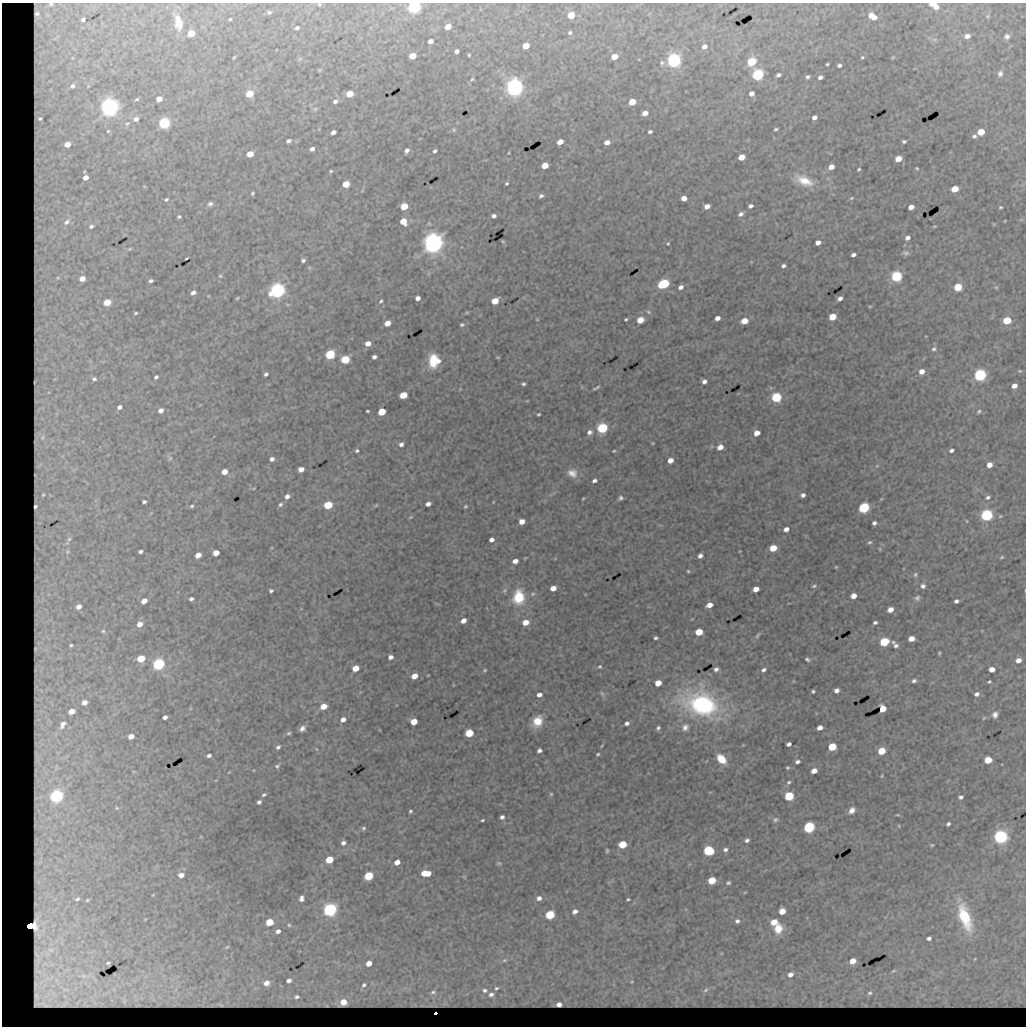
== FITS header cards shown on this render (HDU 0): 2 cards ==
NAXIS1  =                 1024 / length of data axis 1
NAXIS2  =                 1024 / length of data axis 2

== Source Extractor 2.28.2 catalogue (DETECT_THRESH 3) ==
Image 1024 x 1024 px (HDU 0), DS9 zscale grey, 1 PNG px = 1 image px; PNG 1028 x 1028 px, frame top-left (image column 1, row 1024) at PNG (2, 3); no overlay
Background 2590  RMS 7.4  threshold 22.2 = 3 sigma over >= 5 px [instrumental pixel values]
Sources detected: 388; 3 with non-positive FLUX_AUTO (blend fragments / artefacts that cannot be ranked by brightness) are not listed; the other 385 listed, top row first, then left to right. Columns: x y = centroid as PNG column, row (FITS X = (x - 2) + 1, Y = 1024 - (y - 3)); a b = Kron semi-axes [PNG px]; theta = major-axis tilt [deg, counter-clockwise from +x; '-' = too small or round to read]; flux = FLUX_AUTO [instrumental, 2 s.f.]
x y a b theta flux
319 4 4 4 - 5.7e+02
933 4 6 3 -1 1.2e+04
414 7 6 5 - 1.5e+05
936 7 6 5 - 2.9e+03
269 12 5 4 - 9.2e+02
571 15 5 5 - 1.5e+04
872 16 8 5 -33 7.4e+03
987 16 6 5 - 7.8e+02
83 19 9 8 - 2.7e+03
230 19 3 3 - 5.5e+02
178 22 21 10 -77 9.2e+03
448 27 5 4 - 7.2e+03
297 28 4 3 - 1.2e+03
191 33 5 5 - 1.3e+04
570 33 5 4 - 9.5e+02
967 36 6 5 - 3.6e+03
1007 36 6 6 - 1.8e+03
934 40 7 5 -28 1.3e+03
430 41 5 4 - 3.3e+03
526 46 5 4 - 1.1e+04
704 47 6 5 - 2.8e+03
457 51 4 4 - 1.8e+03
469 55 3 3 - 6.0e+02
413 56 5 4 - 1.2e+04
614 56 5 4 - 8.9e+03
234 57 4 2 - 5.0e+02
862 57 4 3 - 5.8e+02
893 57 5 4 - 4.9e+02
300 59 7 4 45 7.0e+02
674 60 6 5 - 2.6e+05
751 62 5 5 - 3.5e+04
662 63 7 7 - 1.4e+03
827 64 3 3 - 6.5e+02
839 65 4 3 - 1.3e+03
319 70 5 4 - 5.9e+02
1000 74 8 6 84 1.8e+03
757 75 5 5 - 1.2e+05
778 75 5 4 - 1.5e+03
807 77 4 4 - 1.2e+03
820 77 4 4 - 1.9e+03
472 79 5 4 - 6.2e+02
88 86 13 7 90 3.9e+03
514 87 6 6 - 4.6e+05
249 94 5 5 - 1.9e+04
349 94 5 5 - 1.3e+04
751 94 5 4 - 3.0e+03
137 99 5 3 - 6.1e+02
159 99 5 4 - 5.5e+03
335 101 6 5 - 1.9e+03
632 102 5 4 - 1.3e+04
109 107 6 6 - 5.1e+05
315 109 7 5 29 9.4e+02
645 113 5 4 - 4.3e+03
814 117 5 4 - 2.7e+03
136 119 6 5 - 1.8e+03
164 123 5 5 - 1.1e+05
127 124 7 4 37 9.2e+02
776 129 4 3 - 8.7e+02
453 130 6 5 - 8.3e+02
108 131 5 5 - 7.6e+02
333 132 5 4 - 2.4e+03
650 132 4 3 - 1.2e+03
981 132 5 4 - 1.6e+04
974 136 6 4 35 1.2e+03
288 141 4 4 - 1.6e+03
904 141 4 3 - 9.5e+02
560 142 5 4 - 6.4e+03
607 142 5 4 - 3.8e+03
312 149 4 4 - 2.4e+03
407 150 5 4 - 1.8e+03
435 151 4 3 - 1.1e+03
509 153 4 2 - 4.2e+02
250 154 5 4 - 9.3e+03
741 157 5 4 - 8.9e+03
898 159 5 4 - 9.0e+03
545 166 5 4 - 1.2e+04
831 167 5 4 - 4.6e+03
917 168 3 2 - 5.1e+02
859 169 4 3 - 7.0e+02
84 171 8 7 - 2.5e+03
331 171 5 4 - 7.0e+02
85 177 7 6 - 5.7e+03
804 181 27 13 -23 1.1e+04
507 183 4 4 - 7.1e+02
346 184 5 5 - 1.4e+04
955 189 5 4 - 1.3e+04
252 193 4 3 - 7.9e+02
541 196 5 4 - 1.3e+03
684 198 5 4 - 5.1e+03
851 198 5 4 - 5.7e+02
166 200 5 4 - 8.4e+02
210 204 8 6 29 1.8e+03
404 206 5 4 - 1.8e+04
707 206 5 4 - 4.4e+03
750 206 5 4 - 1.8e+03
911 207 5 4 - 4.5e+03
1000 207 3 3 - 6.8e+02
741 214 6 4 31 1.9e+03
494 216 4 4 - 1.7e+03
179 217 4 4 - 8.9e+02
403 221 5 5 - 1.1e+04
994 224 5 3 - 4.3e+02
91 226 9 7 23 2.5e+03
934 226 5 3 - 5.1e+02
907 238 5 4 - 2.3e+03
503 241 4 3 - 5.7e+02
818 242 5 4 - 3.8e+03
433 243 7 6 - 5.7e+05
668 244 3 2 - 5.4e+02
906 253 8 6 -21 1.4e+03
853 255 5 3 - 2.0e+03
186 258 4 2 - 5.5e+02
303 260 4 4 - 1.3e+03
783 266 4 4 - 1.4e+03
220 276 6 5 - 7.9e+02
896 276 5 5 - 9.4e+04
151 281 4 3 - 1.1e+03
663 284 7 5 24 7.5e+04
681 287 5 4 - 2.0e+03
958 287 5 5 - 2.3e+04
996 287 5 4 - 6.1e+02
277 291 6 5 - 3.1e+05
193 293 6 4 27 2.3e+03
208 296 4 2 - 3.4e+02
237 298 5 3 - 5.8e+02
418 298 4 4 - 3.1e+03
840 298 5 4 - 2.6e+03
381 301 6 4 59 9.2e+02
495 301 5 4 - 1.2e+04
107 303 5 5 - 1.2e+04
870 306 5 3 - 5.3e+02
649 312 7 5 -18 8.6e+02
136 313 3 3 - 6.5e+02
467 313 7 3 9 5.8e+02
832 317 5 4 - 1.6e+04
717 318 5 4 - 3.4e+03
537 319 4 3 - 3.2e+02
626 319 3 3 - 6.6e+02
640 320 5 4 - 1.1e+04
1007 320 5 5 - 2.5e+04
744 321 5 4 - 1.2e+04
387 323 5 4 - 6.8e+03
462 325 5 4 - 9.2e+02
368 343 5 4 - 5.0e+03
934 349 7 6 - 1.4e+03
330 354 5 5 - 6.0e+04
374 357 4 4 - 1.8e+03
497 357 3 3 - 4.7e+02
345 359 5 5 - 3.5e+04
434 361 11 9 86 1.4e+04
922 371 6 5 - 4.3e+03
1020 371 5 4 - 5.1e+02
266 374 4 3 - 1.3e+03
980 375 6 5 - 1.5e+05
156 377 4 3 - 1.3e+03
94 379 7 7 - 1.9e+03
704 381 4 4 - 2.4e+03
523 384 4 3 - 9.8e+02
1014 386 5 4 - 4.0e+03
596 388 7 2 28 1.1e+03
403 395 5 4 - 1.8e+04
776 397 5 5 - 7.8e+04
527 401 5 3 - 3.8e+02
119 407 5 4 - 2.1e+03
161 410 5 5 - 3.3e+03
367 411 4 3 - 6.4e+02
979 411 7 5 36 8.8e+02
382 412 5 4 - 2.0e+04
539 414 4 3 - 6.9e+02
602 428 5 5 - 9.9e+04
589 432 7 6 - 2.1e+03
757 433 5 4 - 5.5e+03
653 443 3 2 - 4.8e+02
401 444 5 4 - 1.9e+03
720 447 5 4 - 5.4e+03
951 450 4 4 - 1.6e+03
357 451 4 4 - 9.1e+02
614 451 3 3 - 5.9e+02
170 458 9 6 -73 1.4e+03
272 459 4 4 - 2.2e+03
670 460 5 4 - 5.2e+03
989 465 5 4 - 4.7e+03
877 466 6 5 - 8.6e+02
301 469 5 4 - 4.3e+03
224 472 5 4 - 6.0e+03
572 473 13 10 -27 4.8e+03
594 480 5 4 - 1.7e+03
254 488 4 3 - 4.5e+02
803 495 4 4 - 1.9e+03
287 496 5 4 - 2.3e+03
988 497 5 4 - 1.2e+03
583 498 4 2 - 5.1e+02
620 498 5 4 - 1.3e+03
881 499 6 3 44 5.5e+02
144 502 4 3 - 1.2e+03
493 502 4 3 - 3.8e+02
280 504 6 5 - 1.1e+03
428 504 5 4 - 2.7e+03
328 505 5 5 - 3.0e+04
376 505 6 4 30 6.7e+02
192 506 5 4 - 8.6e+02
465 507 4 3 - 7.9e+02
864 507 5 5 - 9.9e+04
986 515 5 5 - 1.5e+05
1000 516 6 4 22 6.4e+02
410 517 6 4 22 6.8e+02
522 521 5 4 - 5.3e+03
966 521 4 3 - 4.3e+02
874 523 4 4 - 1.5e+03
786 529 5 4 - 3.5e+03
491 540 5 4 - 2.8e+03
870 542 6 4 25 8.9e+02
773 548 5 4 - 1.4e+04
880 549 4 4 - 5.5e+02
140 552 4 3 - 1.3e+03
216 553 5 4 - 7.4e+03
198 555 5 4 - 5.7e+03
700 556 5 4 - 2.4e+03
1002 557 6 4 19 7.8e+02
525 558 4 2 - 3.7e+02
515 561 5 4 - 3.7e+03
836 567 3 3 - 5.1e+02
688 571 4 4 - 6.6e+02
915 575 6 6 - 1.1e+03
814 586 6 4 23 8.5e+02
923 586 6 6 - 1.7e+03
553 588 5 4 - 5.5e+03
756 589 5 4 - 7.0e+03
505 590 6 6 - 1.1e+03
271 591 4 4 - 1.0e+03
533 594 7 5 27 1.2e+03
854 596 5 4 - 5.1e+03
519 597 14 11 81 1.8e+04
917 598 7 6 - 1.4e+03
191 599 5 4 - 1.6e+03
144 601 5 4 - 5.0e+03
956 601 4 4 - 1.6e+03
709 605 6 4 23 4.9e+03
890 610 5 4 - 5.0e+03
463 621 5 4 - 3.9e+03
525 622 5 4 - 7.6e+03
875 622 4 3 - 1.2e+03
140 624 5 4 - 4.5e+03
103 631 7 5 -14 1.1e+03
699 632 5 4 - 1.9e+04
757 635 10 4 58 1.0e+03
656 638 4 3 - 1.0e+03
911 638 5 4 - 6.7e+03
884 642 5 5 - 5.2e+04
895 644 11 6 -49 2.3e+03
939 653 4 3 - 6.1e+02
390 657 4 4 - 2.3e+03
141 659 5 4 - 1.9e+04
807 659 5 3 - 1.0e+03
1018 660 6 5 - 3.5e+03
159 664 5 5 - 1.4e+05
600 666 5 4 - 7.7e+02
355 668 5 4 - 9.2e+03
716 669 4 4 - 1.7e+03
992 669 5 4 - 5.9e+03
485 670 4 3 - 6.4e+02
763 670 5 4 - 1.5e+03
414 676 5 4 - 8.4e+03
914 681 6 4 16 1.5e+03
989 682 4 3 - 7.2e+02
658 683 5 4 - 9.7e+03
836 690 5 4 - 2.4e+03
813 691 4 3 - 8.7e+02
602 693 9 5 -45 1.1e+03
977 694 6 5 - 1.9e+03
539 695 5 4 - 2.8e+03
702 704 35 23 -19 8.9e+04
323 706 5 4 - 8.7e+03
882 709 5 5 - 1.5e+04
995 715 6 5 - 2.2e+03
165 717 4 4 - 2.0e+03
984 718 5 4 - 5.9e+02
343 719 5 4 - 3.5e+03
537 721 11 9 60 1.0e+04
414 722 5 5 - 1.2e+04
627 723 4 4 - 1.7e+03
685 727 9 8 - 2.7e+03
302 728 6 5 - 2.2e+03
658 728 4 3 - 1.1e+03
820 728 5 4 - 4.3e+03
289 733 6 5 - 9.8e+02
469 733 5 5 - 2.9e+04
131 736 5 4 - 5.5e+03
789 744 4 4 - 2.2e+03
602 745 5 3 - 5.2e+02
278 747 5 5 - 1.3e+03
832 747 5 5 - 2.7e+04
316 749 6 4 -89 6.3e+02
539 751 5 4 - 1.7e+03
882 751 5 5 - 1.8e+04
598 754 4 4 - 7.3e+02
209 755 5 4 - 1.6e+03
721 759 10 7 -48 1.0e+04
988 760 5 5 - 1.8e+04
797 762 4 3 - 1.7e+03
277 766 7 5 38 1.1e+03
787 768 3 3 - 6.7e+02
254 770 4 3 - 3.5e+02
814 771 5 4 - 5.6e+03
229 772 5 3 - 4.3e+02
882 776 4 3 - 4.9e+02
216 780 4 3 - 4.0e+02
789 782 6 4 32 1.0e+03
551 794 4 4 - 6.3e+02
264 795 5 3 - 9.1e+02
56 796 7 6 - 2.0e+05
789 796 5 5 - 4.5e+04
961 797 4 4 - 1.4e+03
259 802 4 4 - 1.5e+03
117 808 5 5 - 6.6e+02
852 810 7 5 46 3.1e+03
410 811 4 3 - 8.1e+02
898 815 4 3 - 5.1e+02
502 817 4 4 - 1.8e+03
483 820 4 2 - 6.8e+02
775 820 7 6 - 1.2e+03
948 824 4 3 - 1.2e+03
899 826 5 3 - 4.7e+02
809 827 5 5 - 1.2e+05
364 828 6 5 - 9.7e+02
201 837 5 3 - 4.5e+02
1000 837 6 5 - 2.3e+05
747 840 4 4 - 1.3e+03
343 843 5 4 - 1.9e+03
622 844 5 5 - 2.6e+04
932 845 4 3 - 6.3e+02
725 850 5 4 - 1.6e+03
607 851 4 3 - 7.3e+02
708 851 5 5 - 8.8e+04
329 860 5 4 - 2.3e+04
397 862 5 4 - 5.2e+03
499 863 6 4 8 7.6e+02
426 873 8 4 -2 1.4e+04
181 875 5 4 - 3.5e+03
369 876 5 5 - 3.6e+04
464 877 6 3 -37 4.7e+02
712 880 5 5 - 1.9e+04
728 883 4 4 - 9.3e+02
745 892 5 3 - 4.7e+02
301 898 6 4 85 2.2e+03
539 898 7 6 - 2.7e+03
628 899 4 3 - 7.3e+02
330 910 6 5 - 2.2e+05
575 911 6 5 - 2.7e+03
782 911 5 5 - 1.0e+04
550 915 5 5 - 4.5e+04
965 917 29 12 -71 3.0e+04
737 921 6 6 - 1.6e+03
269 922 5 5 - 2.1e+04
774 922 6 5 - 8.2e+03
289 925 5 5 - 8.2e+02
30 926 5 4 - 1.1e+05
778 929 10 8 77 9.1e+03
278 931 5 4 - 2.2e+03
929 938 5 4 - 1.7e+03
227 947 6 4 43 7.3e+02
721 953 5 4 - 5.0e+02
975 959 4 4 - 4.8e+02
505 960 8 5 16 1.5e+03
852 961 6 5 - 7.1e+03
369 963 5 4 - 6.2e+03
893 971 8 4 27 1.0e+03
790 974 8 6 26 3.2e+03
289 981 5 5 - 2.0e+03
632 982 6 5 - 8.1e+02
266 983 5 4 - 3.8e+03
364 985 7 6 - 1.4e+03
496 988 6 5 - 1.2e+03
485 990 8 6 -9 2.1e+03
705 990 9 5 51 1.7e+03
433 992 8 6 17 1.4e+03
870 993 7 6 - 1.4e+03
491 994 8 6 19 2.5e+03
41 996 78 54 56 1.7e+06
296 997 8 6 11 1.8e+03
343 1002 5 5 - 8.2e+03
559 1004 5 4 - 2.6e+03
327 1006 3 2 - 3.0e+02
435 1013 2 2 - 9.9e+03
10 1018 26 20 -59 6.2e+05
At the frame edge (FLAGS 8, measured only in part): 4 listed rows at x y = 319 4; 933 4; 414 7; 10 1018
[3 non-positive-flux detections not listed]